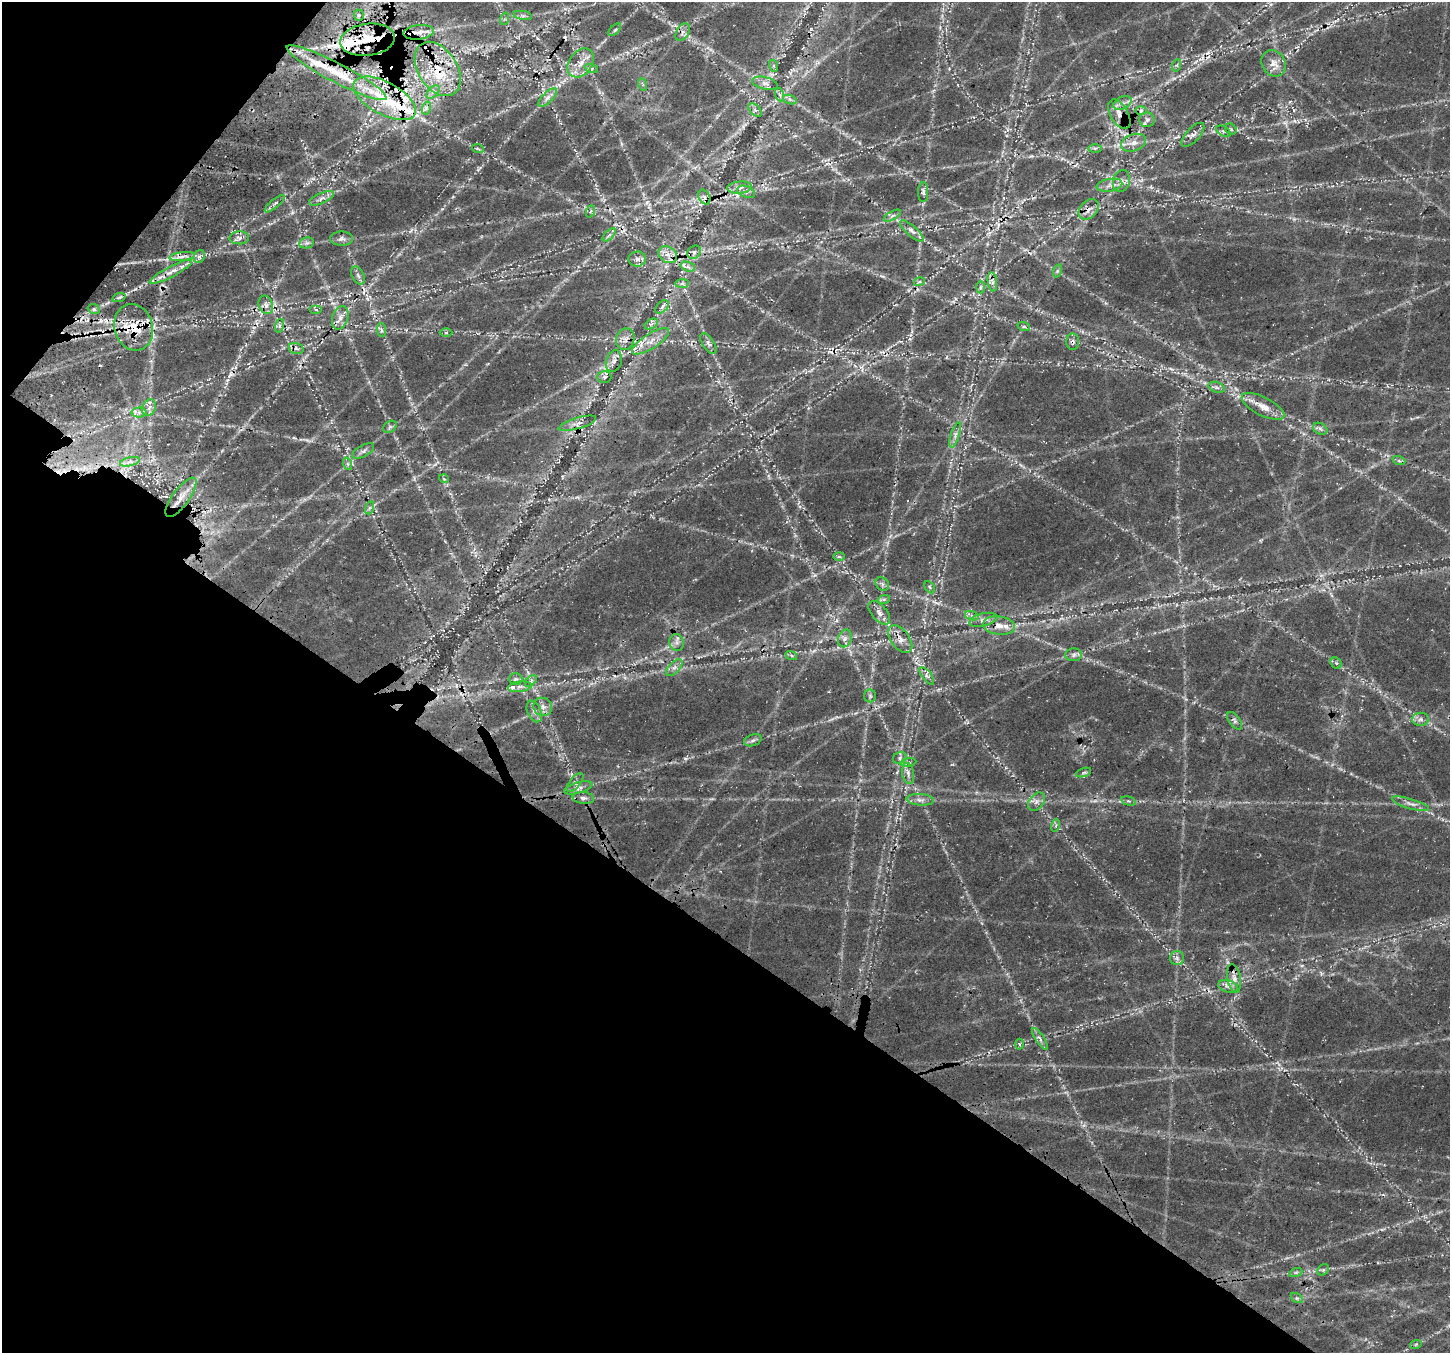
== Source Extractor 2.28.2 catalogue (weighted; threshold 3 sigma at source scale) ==
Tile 9 of 4 x 4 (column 1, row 3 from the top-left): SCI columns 228-1675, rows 1820-3170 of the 6236 x 6279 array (HDU 1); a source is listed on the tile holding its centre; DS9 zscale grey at full resolution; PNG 1452 x 1355 px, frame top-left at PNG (2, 2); each listed source drawn as its Kron ellipse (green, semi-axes under 4 px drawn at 4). Shown black and unused: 35% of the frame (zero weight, under 3 of 4 exposures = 14% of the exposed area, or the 3 px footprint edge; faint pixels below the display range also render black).
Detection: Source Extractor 2.28.2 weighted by HDU 2 'WHT'; one run over the whole footprint, this tile lists its part. Background 0.0718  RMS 0.008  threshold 0.0359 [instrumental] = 3 sigma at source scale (4.5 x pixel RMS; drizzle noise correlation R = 1.50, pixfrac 1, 0.0396/0.0396 arcsec/px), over >= 5 px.
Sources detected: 177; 5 too faint to see at this stretch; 14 cosmic-ray / hot-pixel residue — neither listed nor drawn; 16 inside a brighter listed object's ellipse — not listed separately; the other 142 listed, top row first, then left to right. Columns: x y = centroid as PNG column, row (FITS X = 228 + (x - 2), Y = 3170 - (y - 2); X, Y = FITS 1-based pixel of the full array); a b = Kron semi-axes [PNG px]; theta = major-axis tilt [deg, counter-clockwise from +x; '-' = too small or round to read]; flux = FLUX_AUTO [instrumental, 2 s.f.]
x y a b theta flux
359 15 5 5 - 1.7
523 15 9 4 -9 2.2
504 19 6 4 71 1.3
615 30 8 3 45 1.2
419 32 15 7 6 7.4
683 32 9 6 58 3.2
367 40 27 16 7 30
581 63 16 11 53 9.6
1273 63 14 11 -55 7.1
1177 65 6 4 71 1.2
774 66 6 4 -72 1.3
591 68 7 4 -19 1.6
438 69 30 19 -57 34
337 73 56 9 -28 31
765 83 13 6 -13 4.1
642 84 6 4 -70 1.2
433 92 8 5 44 2.3
780 95 7 4 -70 1.7
385 98 34 16 -29 39
547 98 12 5 45 3.6
790 100 7 4 -20 1.9
1122 103 10 6 26 3.9
426 108 7 4 72 1.5
755 110 8 5 -44 2.3
1141 110 6 4 2 1.6
1119 114 16 9 -60 7.1
1147 120 7 7 - 2.4
1231 129 6 5 - 1.3
1223 131 8 4 -30 1.8
1193 135 15 6 47 3.9
1134 143 13 8 18 6.1
1095 148 6 4 0 1.6
478 149 6 3 -20 0.94
1121 181 11 8 76 4.6
1109 185 13 6 10 4.4
740 187 12 6 5 4.5
746 192 9 5 -21 2.7
923 192 10 5 90 2.4
704 197 8 5 -62 2.4
322 198 13 5 24 3.6
275 204 12 3 40 2.1
1089 209 12 8 45 5.5
591 211 6 4 69 1.2
892 216 10 4 30 2.1
912 231 15 5 -41 4.1
609 235 8 4 45 1.8
239 238 10 6 2 3.2
341 239 11 7 -1 3.2
306 243 7 5 10 2.2
694 252 7 6 - 2.6
668 255 10 7 -34 5.5
182 256 12 4 8 3.8
199 256 6 5 - 2.5
637 259 8 7 - 3.7
688 267 7 4 -19 2.5
1057 271 7 4 72 1.4
171 272 24 5 28 8.1
358 276 9 6 -63 2.4
919 282 5 3 - 0.98
992 282 10 4 -82 3.2
682 283 7 4 1 1.7
980 287 6 4 88 1.3
119 297 7 4 20 1.5
266 305 9 7 -70 3.8
662 307 8 5 47 2.1
94 309 6 5 - 1.5
316 309 6 4 0 1.3
340 318 12 8 72 5.6
651 324 7 4 31 1.7
279 326 7 4 71 1.9
134 327 23 19 -74 26
1024 327 6 4 -19 1.3
381 330 7 4 -87 1.9
446 333 6 4 1 1.2
625 339 11 9 70 4.8
650 341 21 7 33 8.7
1073 342 8 6 -89 2.7
708 343 12 5 -57 2.6
296 348 7 5 -16 2.5
614 361 11 8 72 4.1
604 377 7 6 - 2.1
1217 387 8 5 -19 2.2
1263 406 23 9 -27 11
149 408 8 6 67 3.7
139 412 7 5 1 2.8
577 423 19 5 17 4.7
390 427 7 5 32 2
1320 429 7 5 -29 2
955 435 13 4 72 3
363 451 12 5 29 2.8
1399 461 6 4 -19 1.4
130 462 10 4 13 3.1
348 464 6 4 -71 1.3
444 479 5 3 - 0.62
181 497 23 8 54 9.5
369 508 7 4 71 1.4
839 557 6 4 -1 1.2
882 584 7 6 - 2.1
930 587 6 4 -60 1.3
884 599 6 4 18 1.5
879 613 14 7 -49 4.9
972 616 7 4 -19 2
983 620 14 6 13 4.1
999 626 16 9 -7 8.5
845 638 9 6 75 3.3
900 639 16 9 -54 7.3
677 643 8 7 - 3.5
791 655 6 4 -19 1.2
1074 655 8 6 3 2.7
1336 663 6 5 - 1.5
674 668 10 5 46 3.3
927 676 10 4 -53 2.7
515 679 7 5 1 2
531 681 7 4 46 1.7
520 687 12 5 7 3.5
870 696 6 6 - 1.7
543 707 9 9 - 4.4
534 711 11 6 -66 3.7
1421 719 8 6 1 3
1235 721 10 5 -55 2.3
753 740 9 5 19 2.1
900 758 7 5 24 2.2
908 762 8 4 8 1.8
1084 772 8 3 19 1.3
908 773 11 6 -81 3.5
575 782 11 5 50 2.5
578 788 14 5 15 3.8
583 798 11 6 -6 2.9
920 800 14 5 -4 3.7
1128 801 7 4 -15 1.6
1037 802 10 7 51 3.7
1410 804 19 5 -16 4.4
1056 825 6 4 72 1.3
1177 958 7 7 - 2.7
1234 978 14 6 -79 5.5
1228 986 10 6 -14 3.6
1040 1039 13 4 -55 2.8
1019 1044 5 3 - 0.98
1323 1270 6 5 - 1.3
1296 1272 7 4 19 1.4
1297 1298 7 4 -33 1.3
1416 1344 6 3 19 0.93
Overlapping masked pixels (flux is a lower limit): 13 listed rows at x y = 419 32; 367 40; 438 69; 337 73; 1119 114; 1089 209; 182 256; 171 272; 266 305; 134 327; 1073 342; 999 626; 1228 986
Unlisted compact peaks at least as high as the median listed source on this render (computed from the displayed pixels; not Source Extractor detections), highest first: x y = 411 230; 882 276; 686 758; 1031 156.